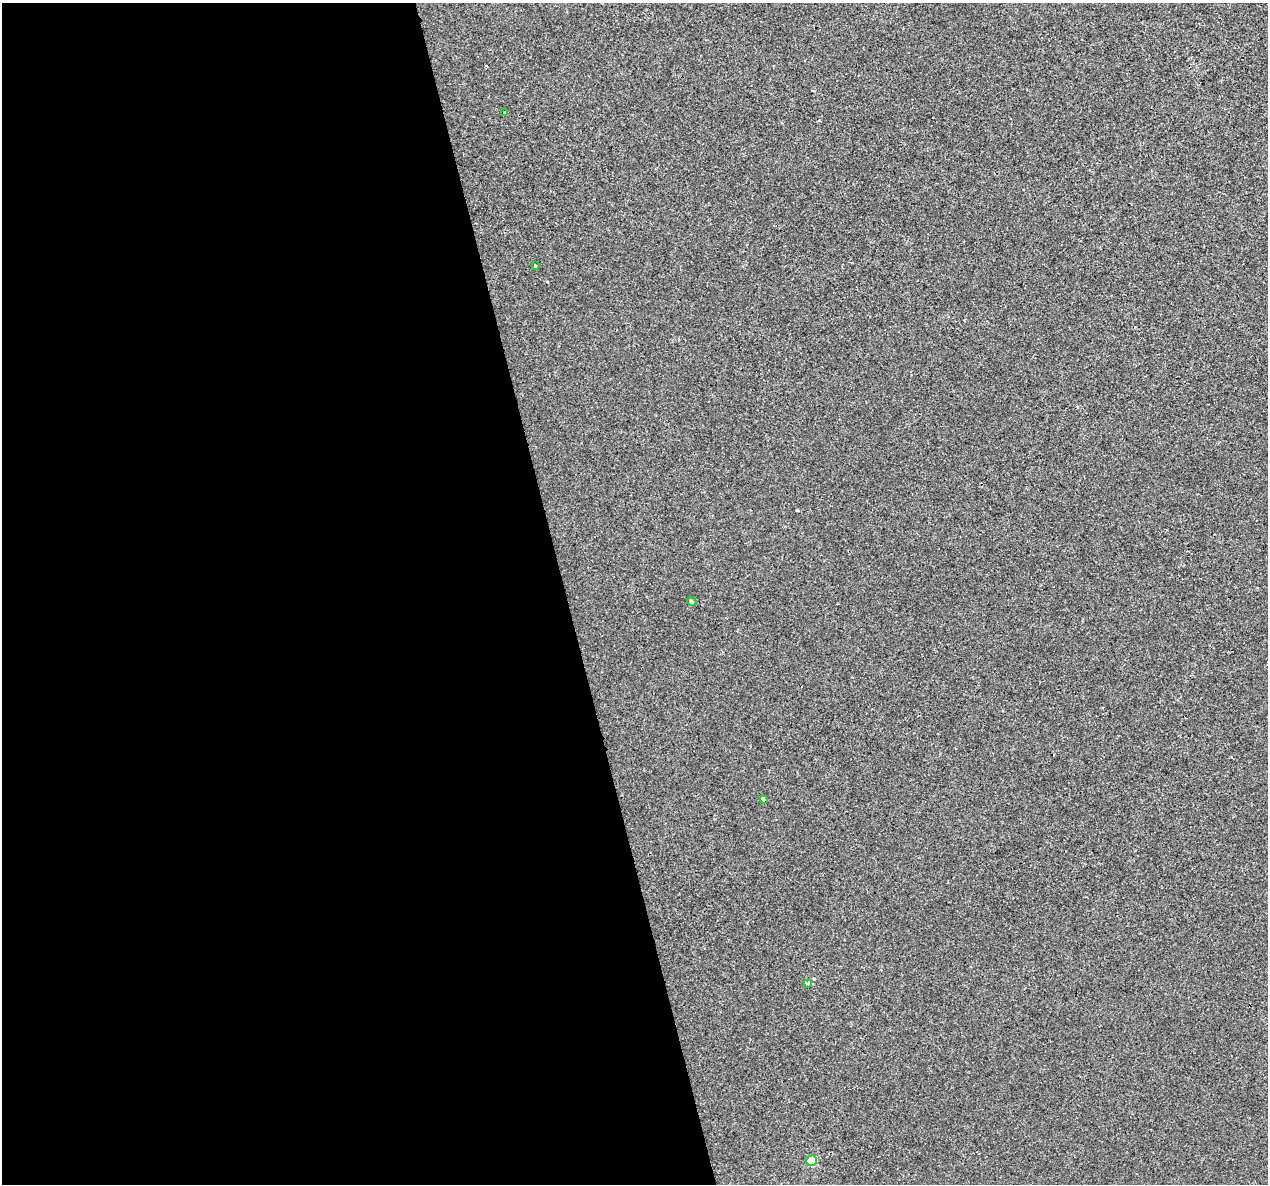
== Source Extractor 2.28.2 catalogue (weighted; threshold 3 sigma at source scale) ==
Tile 9 of 4 x 4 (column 1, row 3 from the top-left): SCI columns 1-1266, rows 1272-2453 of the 5063 x 4856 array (HDU 1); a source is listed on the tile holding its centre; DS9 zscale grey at full resolution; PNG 1270 x 1186 px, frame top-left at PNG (2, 3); each listed source drawn as its Kron ellipse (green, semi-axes under 4 px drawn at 4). Shown black and unused: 45% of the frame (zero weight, under 2 of 3 exposures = <1% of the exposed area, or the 3 px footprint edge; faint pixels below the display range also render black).
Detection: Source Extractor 2.28.2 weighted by HDU 2 'WHT'; one run over the whole footprint, this tile lists its part. Background -8.11e-05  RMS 0.0042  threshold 0.0191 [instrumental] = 3 sigma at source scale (4.5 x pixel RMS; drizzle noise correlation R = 1.50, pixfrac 1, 0.0396/0.0396 arcsec/px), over >= 5 px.
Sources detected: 7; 1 cosmic-ray / hot-pixel residue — neither listed nor drawn; the other 6 listed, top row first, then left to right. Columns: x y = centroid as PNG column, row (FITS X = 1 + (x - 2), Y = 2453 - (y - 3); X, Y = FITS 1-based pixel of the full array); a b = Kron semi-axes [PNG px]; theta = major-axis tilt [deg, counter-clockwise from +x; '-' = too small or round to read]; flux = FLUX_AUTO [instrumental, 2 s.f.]
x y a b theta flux
505 113 3 3 - 1.2
535 266 3 3 - 0.48
692 602 5 3 - 0.66
763 799 4 4 - 1.7
808 983 4 3 - 1.1
812 1161 5 5 - 15